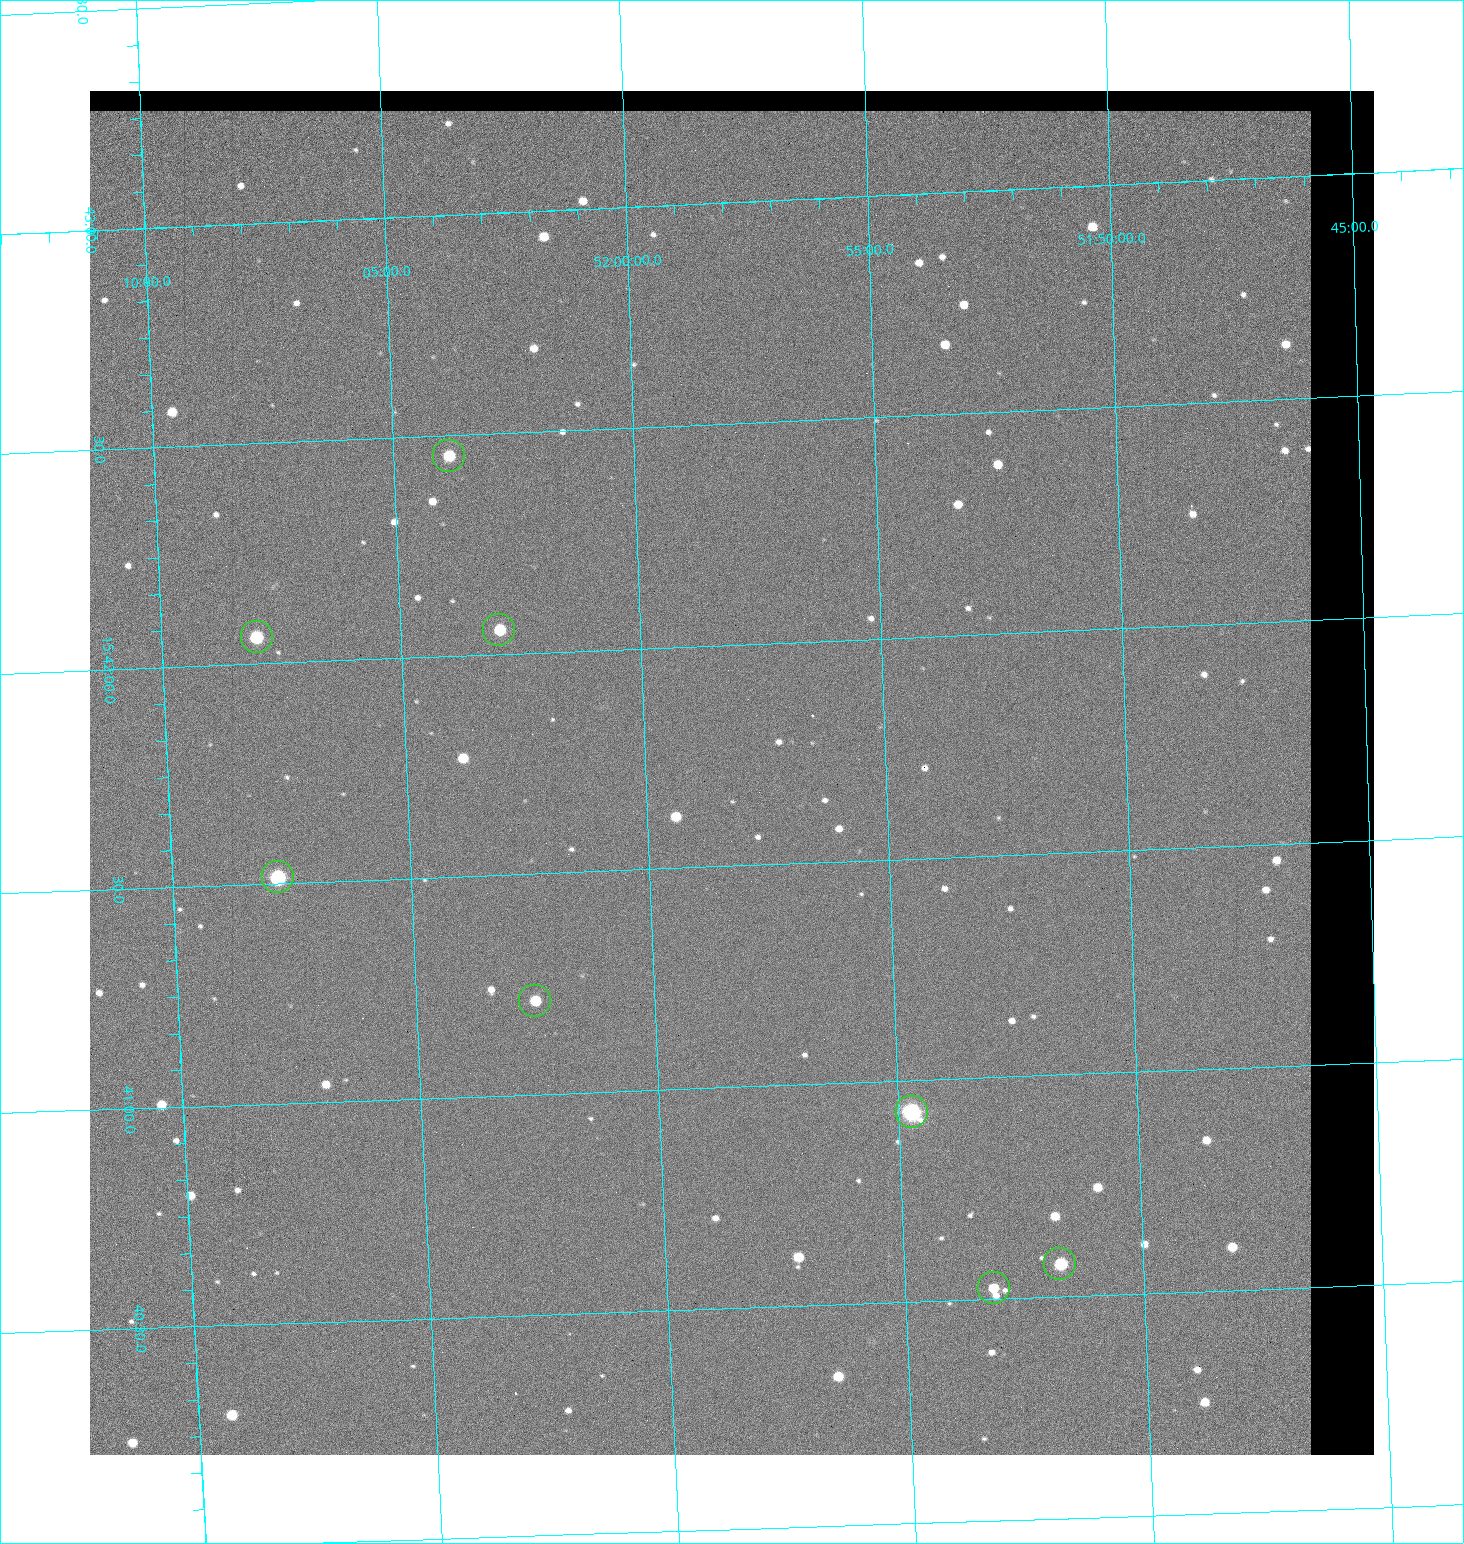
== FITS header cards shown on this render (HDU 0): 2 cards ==
NAXIS1  =                 1284 / length of data axis 1
NAXIS2  =                 1364 / length of data axis 2

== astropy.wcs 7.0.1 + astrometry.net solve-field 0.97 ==
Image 1284 x 1364 px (HDU 0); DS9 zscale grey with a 90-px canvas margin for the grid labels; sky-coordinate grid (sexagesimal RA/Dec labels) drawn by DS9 from the SOLVED WCS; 8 Tycho-2 reference stars matched to detected sources circled (green)
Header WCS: RA---TAN/DEC--TAN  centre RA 15:41:43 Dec +51:58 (235.43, +51.97 deg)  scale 1.26 arcsec/px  FOV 26.9' x 28.5'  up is +92 deg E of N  parity flipped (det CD > 0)
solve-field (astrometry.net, Tycho-2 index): VERIFIED the header's WCS against the Tycho-2 star catalogue (8 matches, 0 conflicts) and refined it, rather than solving blind
Solved WCS: RA---TAN-SIP/DEC--TAN-SIP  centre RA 15:41:43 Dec +51:58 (235.43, +51.97 deg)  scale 1.25 arcsec/px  FOV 26.8' x 28.5'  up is +92 deg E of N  parity flipped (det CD > 0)
The solver's refit moves the header's centre by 0.49 arcsec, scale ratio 0.9967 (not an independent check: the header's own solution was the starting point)
Tycho-2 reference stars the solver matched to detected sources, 8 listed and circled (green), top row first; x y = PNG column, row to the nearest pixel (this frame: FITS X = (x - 90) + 1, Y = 1364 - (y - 91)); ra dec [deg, ICRS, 3 dp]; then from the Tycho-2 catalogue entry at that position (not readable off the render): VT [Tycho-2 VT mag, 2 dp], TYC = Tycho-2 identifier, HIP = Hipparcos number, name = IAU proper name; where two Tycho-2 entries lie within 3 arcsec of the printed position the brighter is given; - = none
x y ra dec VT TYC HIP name
449 456 235.614 +52.064 11.61 3489-1132-1 - -
499 630 235.514 +52.049 11.19 3489-1407-1 - -
257 637 235.515 +52.133 11.12 3489-1380-1 - -
278 877 235.378 +52.130 9.31 3489-1322-1 76850 -
535 1001 235.303 +52.042 11.52 3489-958-1 - -
912 1112 235.232 +51.912 9.59 3489-824-1 - -
1060 1264 235.143 +51.862 10.97 3489-1016-1 - -
994 1288 235.131 +51.886 12.29 3489-908-1 - -